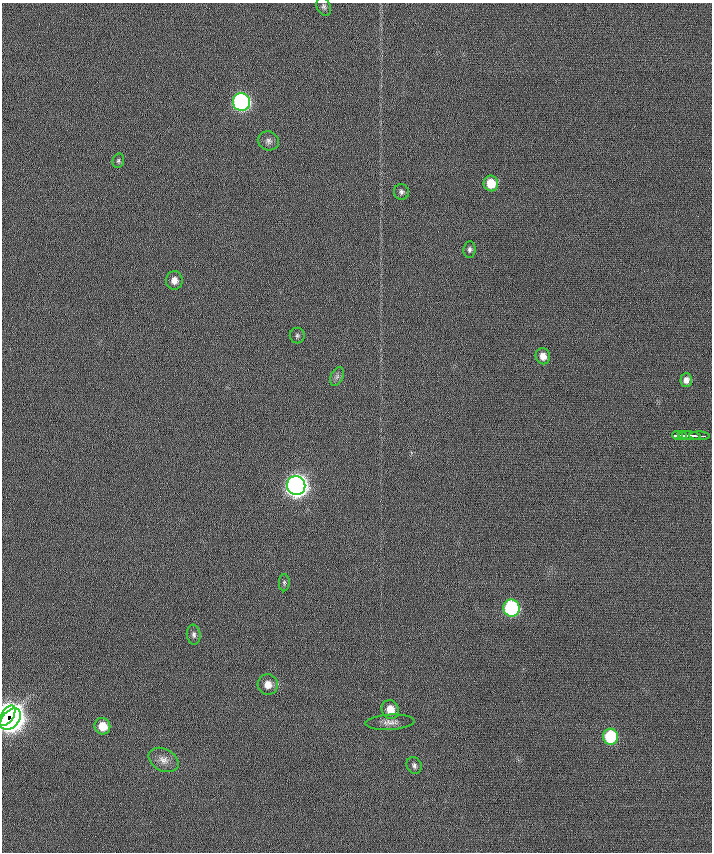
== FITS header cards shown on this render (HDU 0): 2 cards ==
NAXIS1  =                  710 /
NAXIS2  =                  850 /

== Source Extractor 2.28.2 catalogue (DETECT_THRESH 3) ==
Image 710 x 850 px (HDU 0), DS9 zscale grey, 1 PNG px = 1 image px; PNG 714 x 854 px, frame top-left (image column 1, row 850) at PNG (2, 3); each listed source drawn as its Kron ellipse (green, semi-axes under 4 px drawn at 4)
Background -0.678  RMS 6.5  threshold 19.6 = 3 sigma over >= 5 px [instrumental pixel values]
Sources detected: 29; all 29 listed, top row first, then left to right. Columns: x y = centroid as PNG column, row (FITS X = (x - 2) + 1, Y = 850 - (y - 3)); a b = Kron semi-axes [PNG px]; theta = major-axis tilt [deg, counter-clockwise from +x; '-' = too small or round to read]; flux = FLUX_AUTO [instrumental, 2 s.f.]
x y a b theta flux
324 7 10 6 -67 1400
241 102 9 8 - 140000
268 141 11 9 -21 2200
118 161 7 5 75 930
491 183 8 7 - 9300
401 192 8 7 - 1400
469 249 8 6 84 1200
174 280 9 8 - 3400
297 335 8 7 - 1200
543 356 8 7 - 3400
337 376 10 6 63 1500
686 380 7 5 87 2300
678 435 5 3 - 4100
682 435 4 3 - 2300
689 436 11 3 -5 4000
699 436 10 2 -2 3600
296 486 9 9 - 430000
284 583 8 5 88 980
512 608 8 8 - 69000
194 635 10 7 -83 1500
268 685 10 10 - 4500
390 709 9 8 - 6500
7 716 11 6 58 210000
11 719 12 8 47 230000
390 722 24 7 3 3600
102 726 8 7 - 7900
610 737 8 7 - 30000
163 760 16 11 -27 4200
414 765 9 7 -64 1500